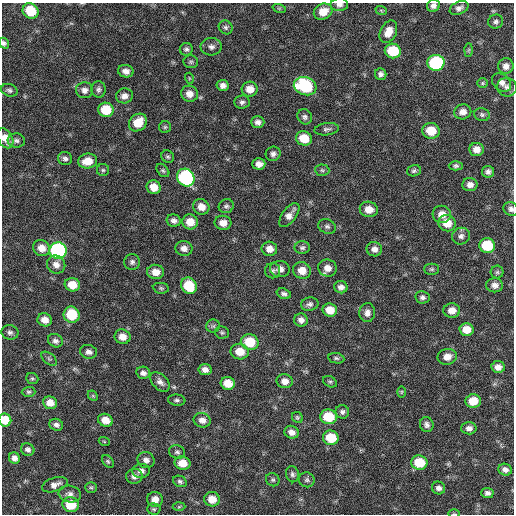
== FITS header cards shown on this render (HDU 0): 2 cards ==
NAXIS1  =                  512 / Axis length
NAXIS2  =                  512 / Axis length

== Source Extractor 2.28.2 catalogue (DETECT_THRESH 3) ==
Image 512 x 512 px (HDU 0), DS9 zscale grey, 1 PNG px = 1 image px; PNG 516 x 516 px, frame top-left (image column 1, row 512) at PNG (2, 3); each listed source drawn as its Kron ellipse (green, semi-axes under 4 px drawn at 4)
Background 60.4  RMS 8.5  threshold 25.5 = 3 sigma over >= 5 px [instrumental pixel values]
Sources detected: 165; all 165 listed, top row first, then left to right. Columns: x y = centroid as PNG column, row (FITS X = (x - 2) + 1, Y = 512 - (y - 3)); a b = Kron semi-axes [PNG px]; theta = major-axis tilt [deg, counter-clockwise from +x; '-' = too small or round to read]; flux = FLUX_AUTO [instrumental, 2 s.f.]
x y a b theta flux
339 5 9 6 1 2300
433 6 6 6 - 2200
279 8 7 4 -18 820
459 8 10 6 24 2300
381 10 6 3 -19 680
31 11 8 7 - 14000
323 12 9 7 24 7200
496 22 7 7 - 1600
226 27 7 6 - 1400
388 32 12 8 65 5800
4 43 6 5 - 1400
211 47 10 9 - 2600
186 49 6 6 - 1500
469 50 6 4 88 790
393 51 8 7 - 20000
191 62 7 6 - 1100
436 63 8 8 - 61000
506 66 8 7 - 3100
126 71 8 6 -14 2900
381 74 6 5 - 1900
189 78 5 3 - 580
482 83 5 5 - 810
502 83 10 8 -40 2800
223 85 6 5 - 2700
305 86 11 9 -19 40000
507 87 10 9 - 2900
98 89 8 7 - 1700
250 89 8 7 - 6100
9 90 8 6 -18 1400
84 90 8 8 - 2700
189 94 8 8 - 4300
124 96 8 7 - 3100
242 102 8 7 - 1700
106 110 7 7 - 16000
463 112 8 7 - 3800
482 115 8 6 -13 1400
305 117 8 7 - 1800
258 122 6 6 - 2100
138 123 10 8 42 10000
165 127 6 6 - 980
327 129 12 6 8 1700
431 131 9 8 - 12000
5 138 11 7 -62 5500
304 138 8 7 - 11000
16 141 8 7 - 1700
476 149 7 6 - 4300
273 154 7 7 - 2000
168 157 6 6 - 1200
65 159 7 6 - 1800
88 161 9 7 7 8100
259 164 6 5 - 3500
456 166 7 4 0 1200
103 170 6 6 - 1000
163 170 7 5 -48 1100
322 170 7 5 -4 1200
414 171 7 5 18 1300
488 172 6 6 - 2000
186 178 9 8 - 80000
470 185 7 6 - 3000
154 187 7 6 - 6400
226 206 7 7 - 1500
201 207 8 7 - 5300
369 209 9 7 -12 6300
511 209 7 7 - 1900
442 214 9 8 - 5400
289 215 14 7 53 4200
174 221 7 6 - 2300
190 222 8 7 - 7000
223 223 8 7 - 4900
447 223 9 8 - 8200
327 226 9 7 -21 1800
461 236 9 8 - 2200
487 246 8 7 - 21000
42 248 8 7 - 5800
184 248 8 7 - 3300
302 248 8 6 1 1500
269 249 8 7 - 4500
374 249 8 7 - 3100
58 250 8 8 - 130000
132 262 8 8 - 1900
56 265 9 9 - 4100
327 268 9 8 - 4700
280 269 10 8 -6 3900
432 269 7 5 0 1100
302 270 9 8 - 6600
273 271 7 7 - 1500
156 272 8 7 - 5600
497 272 6 6 - 1100
72 285 8 6 -14 8500
495 285 8 7 - 2900
189 286 8 7 - 17000
341 287 7 6 - 2700
161 288 8 5 -9 1100
284 294 7 5 -18 1500
422 297 7 6 - 1800
310 304 9 6 11 1800
330 310 7 6 - 7800
452 310 8 7 - 5200
367 313 9 7 86 2900
72 315 8 8 - 19000
45 320 7 6 - 4700
301 320 7 6 - 2900
213 326 7 6 - 1400
466 329 7 6 - 7200
10 332 8 7 - 1900
222 332 7 6 - 1000
122 337 8 7 - 5200
55 341 8 6 -30 2200
250 342 9 8 - 16000
88 352 8 7 - 2600
240 352 9 7 -10 8700
447 357 9 8 - 4800
336 358 8 5 -11 1200
49 359 9 5 -40 1200
498 367 7 6 - 3500
205 370 6 5 - 3100
143 373 7 6 - 2200
32 379 6 5 - 910
285 381 8 7 - 3800
160 382 11 7 -44 3000
330 382 7 5 -27 950
228 383 7 6 - 8200
29 392 7 5 1 1100
401 392 6 4 89 640
93 396 6 4 -44 690
177 400 9 5 -7 1500
473 401 8 7 - 11000
50 403 7 6 - 5200
342 412 7 6 - 1700
297 417 6 5 - 900
329 417 8 7 - 18000
5 420 6 6 - 10000
105 420 7 6 - 5900
202 420 9 7 -16 3600
56 425 7 6 - 2000
427 425 7 6 - 2100
469 428 7 6 - 2800
292 432 7 6 - 3400
331 438 8 7 - 15000
104 441 6 3 -20 600
28 450 7 6 - 2000
177 452 8 6 -18 1500
14 458 6 5 - 2700
146 460 8 8 - 2800
108 461 7 5 -49 950
419 462 8 7 - 16000
183 463 8 6 -9 7100
505 470 7 6 - 2300
141 471 9 7 6 3100
292 474 8 6 -78 1600
134 476 8 7 - 2700
273 480 7 6 - 1200
307 480 8 7 - 1500
180 481 7 5 -25 1400
55 485 13 7 17 3600
91 487 6 5 - 950
439 488 7 6 - 2300
487 493 6 5 - 2000
70 494 11 8 -9 3000
155 499 8 7 - 4700
212 499 8 7 - 7000
71 505 8 7 - 15000
179 507 6 4 3 720
154 509 7 5 -3 1100
454 514 6 4 -1 590
At the frame edge (FLAGS 8, measured only in part): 7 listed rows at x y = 339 5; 433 6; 4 43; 5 138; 511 209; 5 420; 454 514